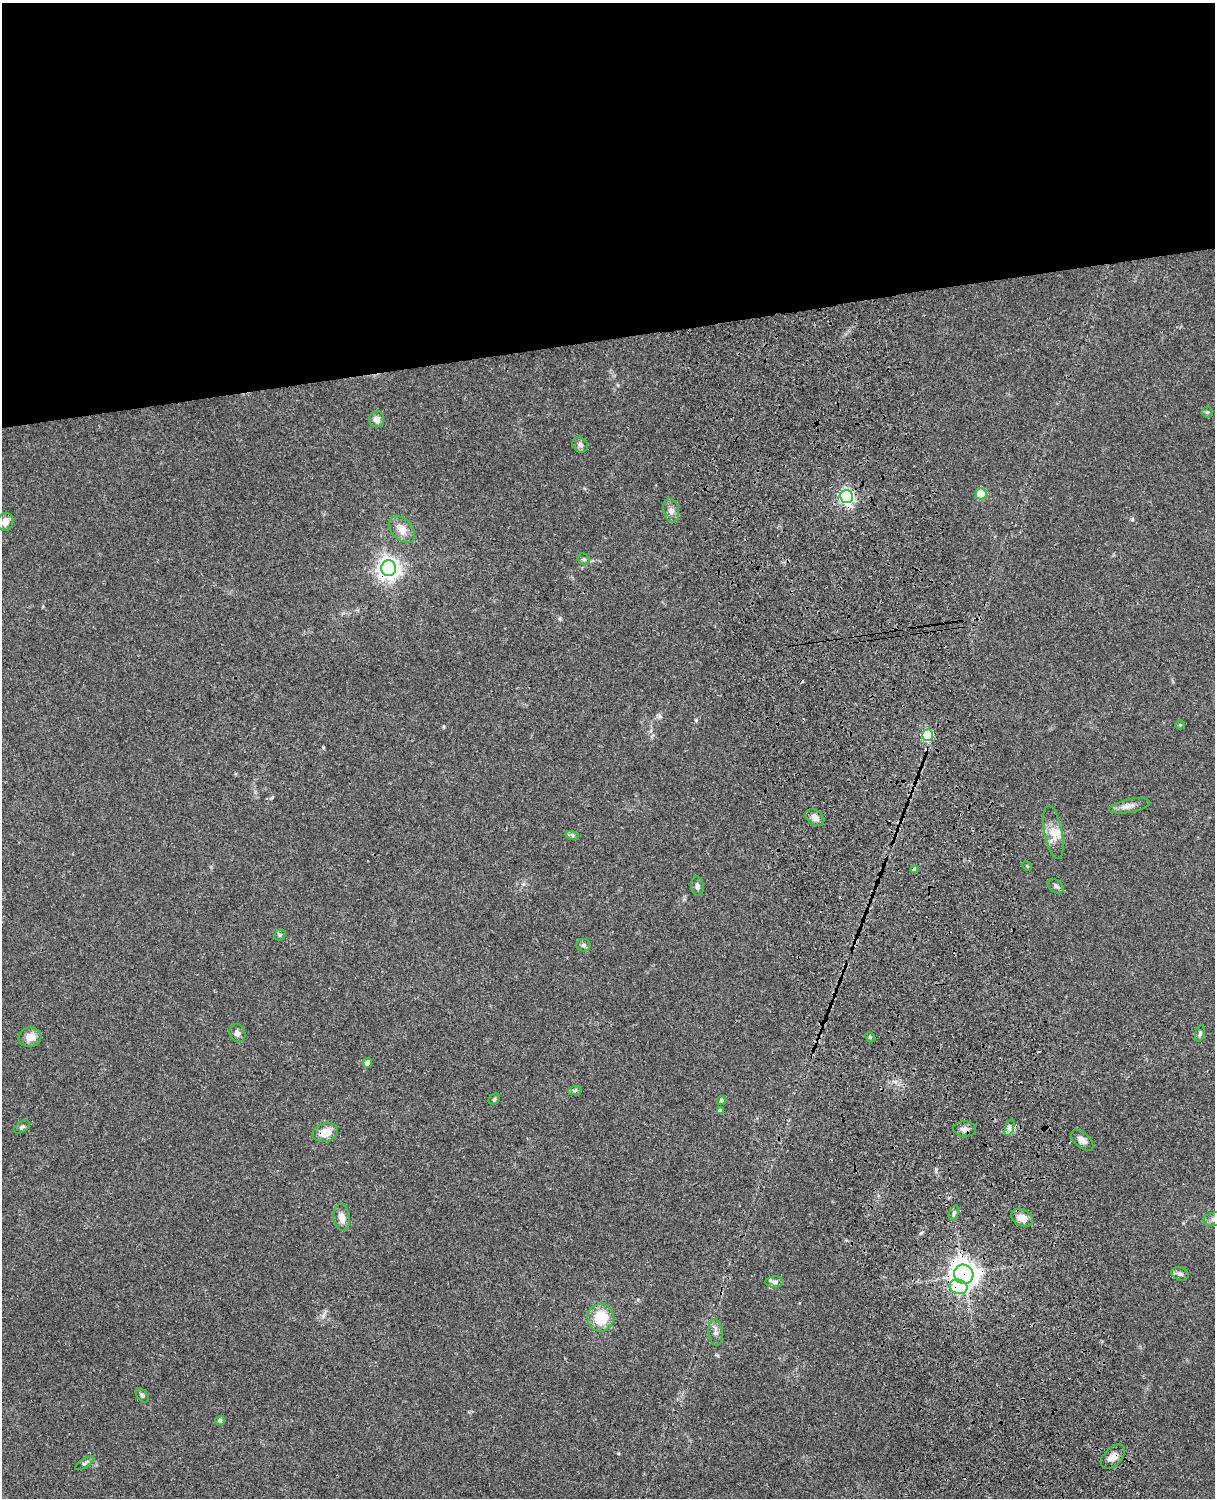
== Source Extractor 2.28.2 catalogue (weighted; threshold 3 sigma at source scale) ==
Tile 2 of 4 x 3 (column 2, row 1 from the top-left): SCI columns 1334-2546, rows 3269-4764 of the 5090 x 4927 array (HDU 1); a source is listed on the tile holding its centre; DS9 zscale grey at full resolution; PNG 1217 x 1500 px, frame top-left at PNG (2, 3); each listed source drawn as its Kron ellipse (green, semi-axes under 4 px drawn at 4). Shown black and unused: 23% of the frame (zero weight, under 3 of 4 exposures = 6% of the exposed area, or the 3 px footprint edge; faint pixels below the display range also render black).
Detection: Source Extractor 2.28.2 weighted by HDU 2 'WHT'; one run over the whole footprint, this tile lists its part. Background 0.0822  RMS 0.006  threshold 0.0272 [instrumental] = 3 sigma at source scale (4.5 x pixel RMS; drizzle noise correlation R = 1.50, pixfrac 1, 0.05/0.05 arcsec/px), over >= 5 px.
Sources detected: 53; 2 cosmic-ray / hot-pixel residue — neither listed nor drawn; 1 inside a brighter listed object's ellipse — not listed separately; the other 50 listed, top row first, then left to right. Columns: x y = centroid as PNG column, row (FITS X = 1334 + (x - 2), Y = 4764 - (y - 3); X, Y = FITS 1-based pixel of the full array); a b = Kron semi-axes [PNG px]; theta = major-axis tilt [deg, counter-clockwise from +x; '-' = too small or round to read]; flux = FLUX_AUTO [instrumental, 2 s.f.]
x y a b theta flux
1207 412 5 5 - 0.9
377 419 8 7 - 3.3
580 445 8 7 - 1.9
981 494 5 5 - 22
847 497 6 6 - 130
671 511 12 7 -79 3.1
5 522 9 8 - 4.2
402 529 15 10 -47 6.4
584 559 6 5 - 1
389 568 8 7 - 410
1180 725 5 4 - 0.66
928 735 5 5 - 37
1129 806 20 6 11 3.8
815 817 10 7 -36 3.8
1053 832 27 9 -79 7.5
572 835 7 4 -19 1
1027 866 5 3 - 0.59
915 870 4 4 - 2.3
697 886 9 6 -82 1.9
1056 886 9 6 -34 1.7
280 935 6 5 - 0.89
584 945 7 6 - 1.5
237 1033 9 7 -62 2.1
1200 1033 8 4 76 1.3
30 1037 11 9 18 5.6
870 1037 6 4 -45 0.82
368 1063 5 4 - 3.4
575 1091 7 4 3 1
494 1099 6 5 - 0.88
721 1101 5 4 - 1.2
720 1111 4 4 - 1.9
22 1127 9 5 33 1.3
1010 1127 9 4 72 1.6
965 1129 11 7 -5 2.6
325 1133 13 9 14 7.9
1082 1140 13 7 -42 2.9
954 1213 8 4 69 1.3
342 1217 13 8 -83 4.9
1022 1218 11 8 -28 5.4
1214 1219 11 6 8 3
964 1274 10 9 - 610
1180 1274 9 6 -19 1.8
775 1282 9 5 3 1.8
958 1287 9 7 -16 20
601 1318 14 13 - 16
716 1332 13 7 -84 2.7
142 1396 8 5 -50 1.2
220 1420 5 4 - 1.2
1113 1457 15 9 44 4.2
85 1463 11 4 32 1.3
Overlapping masked pixels (flux is a lower limit): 6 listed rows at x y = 389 568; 965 1129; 325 1133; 964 1274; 958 1287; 1113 1457
Isophote crosses this tile's border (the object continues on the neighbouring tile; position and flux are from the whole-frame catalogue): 1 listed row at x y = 1214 1219